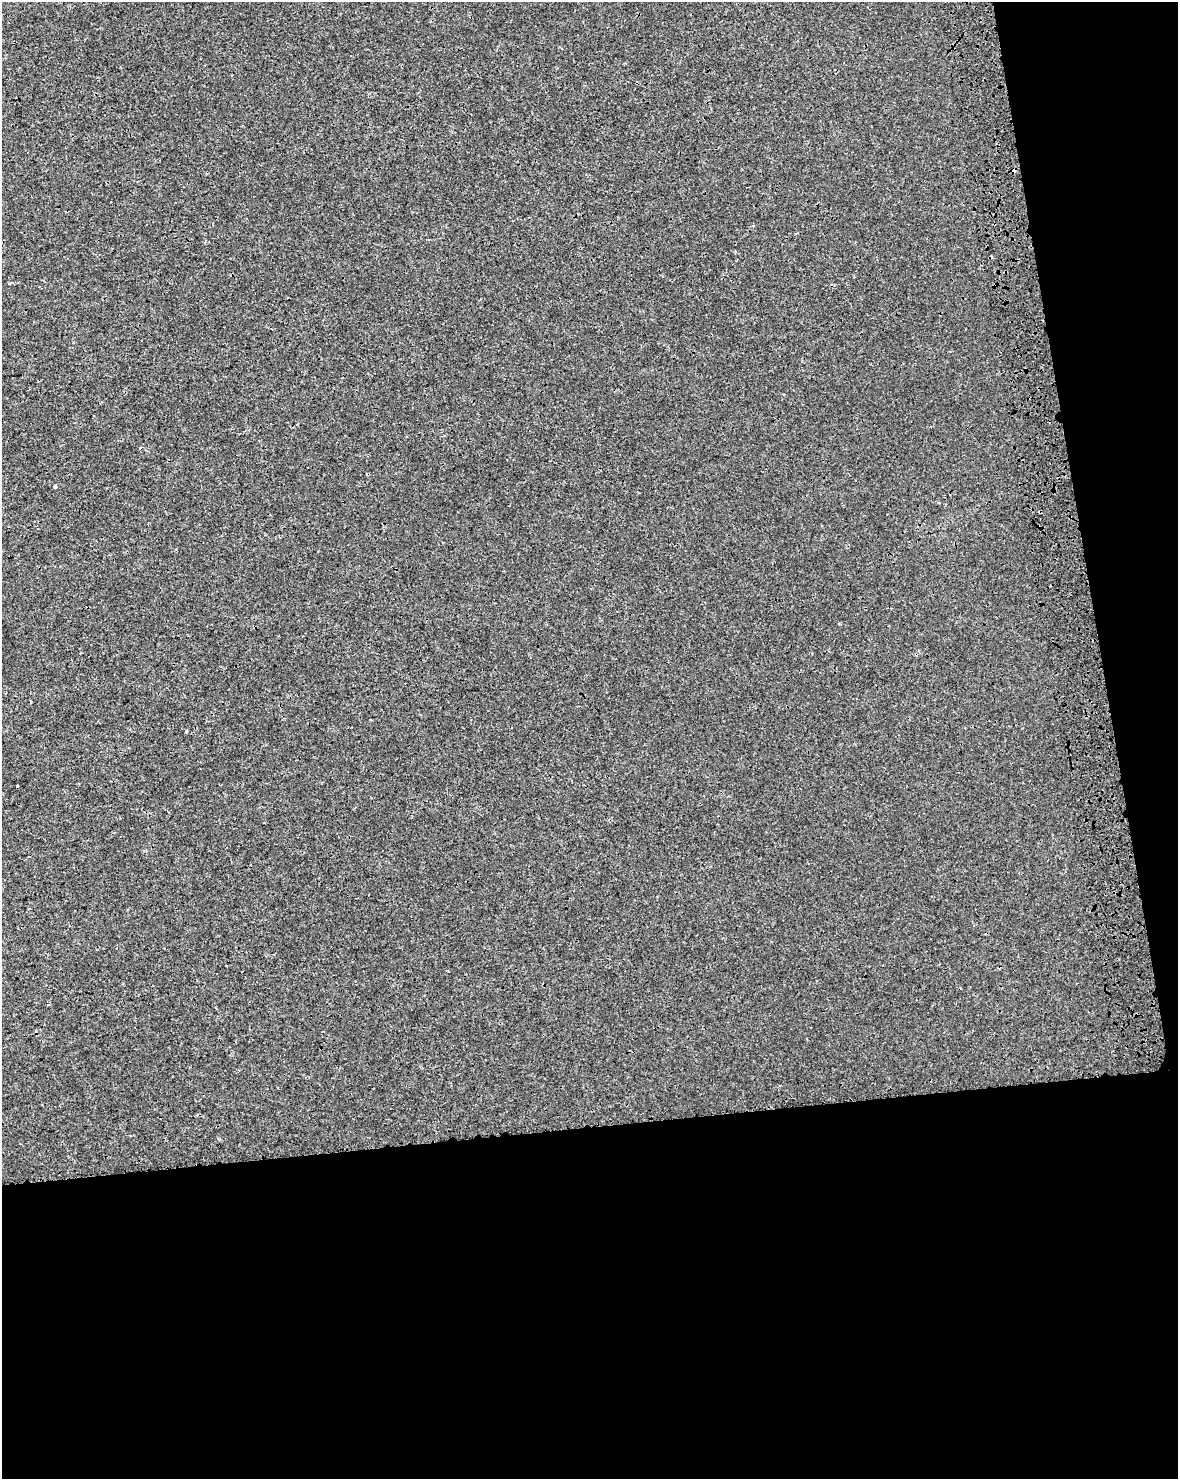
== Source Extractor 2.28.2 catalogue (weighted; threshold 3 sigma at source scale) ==
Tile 12 of 4 x 3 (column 4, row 3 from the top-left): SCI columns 3650-4825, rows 48-1524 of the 4950 x 4571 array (HDU 1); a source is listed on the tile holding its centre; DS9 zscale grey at full resolution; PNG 1180 x 1481 px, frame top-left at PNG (2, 2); no overlay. Shown black and unused: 30% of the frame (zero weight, under 3 of 4 exposures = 7% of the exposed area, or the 3 px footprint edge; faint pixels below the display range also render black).
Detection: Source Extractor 2.28.2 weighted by HDU 2 'WHT'; one run over the whole footprint, this tile lists its part. Background 1.67e-04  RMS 0.0017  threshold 0.00749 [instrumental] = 3 sigma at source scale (4.5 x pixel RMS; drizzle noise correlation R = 1.50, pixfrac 1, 0.0396/0.0396 arcsec/px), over >= 5 px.
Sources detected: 5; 2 cosmic-ray / hot-pixel residue — not listed; the other 3 listed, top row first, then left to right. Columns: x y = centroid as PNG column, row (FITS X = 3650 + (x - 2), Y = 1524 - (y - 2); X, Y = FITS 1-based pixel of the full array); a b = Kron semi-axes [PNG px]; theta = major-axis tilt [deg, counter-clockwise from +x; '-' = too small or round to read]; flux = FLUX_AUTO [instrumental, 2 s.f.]
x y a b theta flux
1013 170 4 4 - 1.1
55 487 3 3 - 0.52
1040 512 4 2 - 0.14
Overlapping masked pixels (flux is a lower limit): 2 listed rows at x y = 1013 170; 1040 512